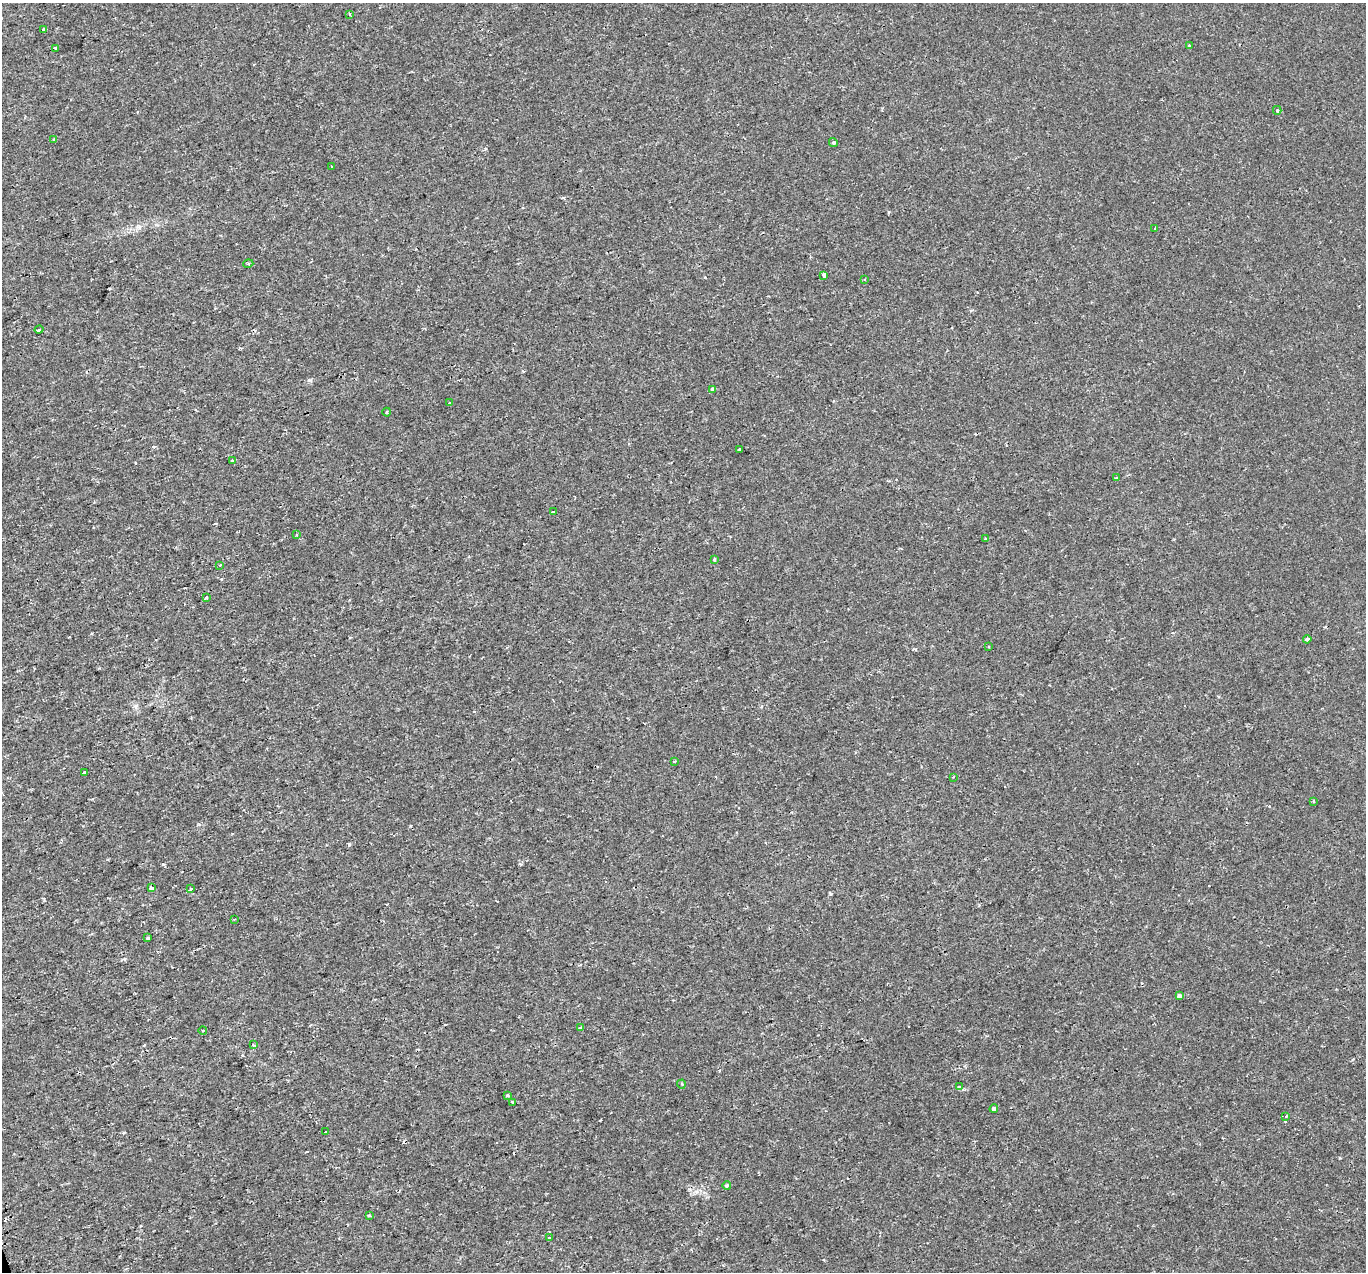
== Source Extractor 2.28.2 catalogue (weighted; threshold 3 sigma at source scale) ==
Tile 7 of 4 x 4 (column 3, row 2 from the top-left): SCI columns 2761-4124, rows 2704-3973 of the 5518 x 5351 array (HDU 1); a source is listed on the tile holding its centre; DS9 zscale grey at full resolution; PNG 1368 x 1274 px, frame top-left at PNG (2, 3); each listed source drawn as its Kron ellipse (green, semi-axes under 4 px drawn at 4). Shown black and unused: <1% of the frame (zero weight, under 2 of 3 exposures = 3% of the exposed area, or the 3 px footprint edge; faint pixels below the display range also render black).
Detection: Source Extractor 2.28.2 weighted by HDU 2 'WHT'; one run over the whole footprint, this tile lists its part. Background 6.71e-06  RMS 0.0018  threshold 0.00803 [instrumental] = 3 sigma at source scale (4.5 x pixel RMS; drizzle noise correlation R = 1.50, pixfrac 1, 0.0396/0.0396 arcsec/px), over >= 5 px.
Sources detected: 58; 9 cosmic-ray / hot-pixel residue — neither listed nor drawn; the other 49 listed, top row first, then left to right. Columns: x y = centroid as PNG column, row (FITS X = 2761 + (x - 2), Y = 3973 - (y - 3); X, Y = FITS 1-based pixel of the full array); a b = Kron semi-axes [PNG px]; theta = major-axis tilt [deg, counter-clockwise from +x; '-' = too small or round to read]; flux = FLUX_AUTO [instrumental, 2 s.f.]
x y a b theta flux
350 14 3 3 - 0.34
43 29 4 3 - 0.21
1189 45 3 3 - 0.25
55 49 3 3 - 0.4
1277 110 4 3 - 0.28
54 139 3 3 - 0.39
833 142 4 4 - 0.3
331 167 3 2 - 0.17
1155 228 3 3 - 0.19
248 264 5 3 - 0.17
824 275 3 3 - 1.6
864 279 3 2 - 0.17
39 330 4 3 - 0.42
712 389 4 3 - 4.3
450 403 3 3 - 0.93
387 412 4 3 - 0.15
739 449 3 3 - 0.49
232 460 3 2 - 0.27
1116 478 3 3 - 0.26
553 512 3 2 - 0.26
297 535 3 2 - 0.23
986 538 4 3 - 0.25
714 560 3 3 - 0.64
220 565 3 3 - 0.16
206 597 3 3 - 0.74
1307 639 4 3 - 0.51
988 646 3 2 - 0.2
675 761 3 3 - 0.96
84 772 3 3 - 0.38
954 777 3 2 - 0.11
1313 801 4 3 - 0.16
151 888 4 3 - 1.5
190 889 3 3 - 0.66
234 919 4 2 - 0.14
148 938 3 3 - 0.33
1179 996 4 4 - 1.6
581 1028 4 3 - 1.1
203 1030 4 3 - 0.12
253 1045 3 3 - 0.13
681 1084 4 3 - 0.15
959 1086 3 3 - 0.4
507 1095 3 3 - 0.27
512 1102 4 3 - 0.17
994 1109 4 3 - 1.9
1286 1116 3 3 - 0.11
325 1132 3 2 - 0.33
727 1185 4 4 - 0.3
369 1216 3 3 - 0.51
549 1238 3 3 - 0.61
Unlisted compact peaks at least as high as the median listed source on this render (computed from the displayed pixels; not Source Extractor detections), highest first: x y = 163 864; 310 380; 830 894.